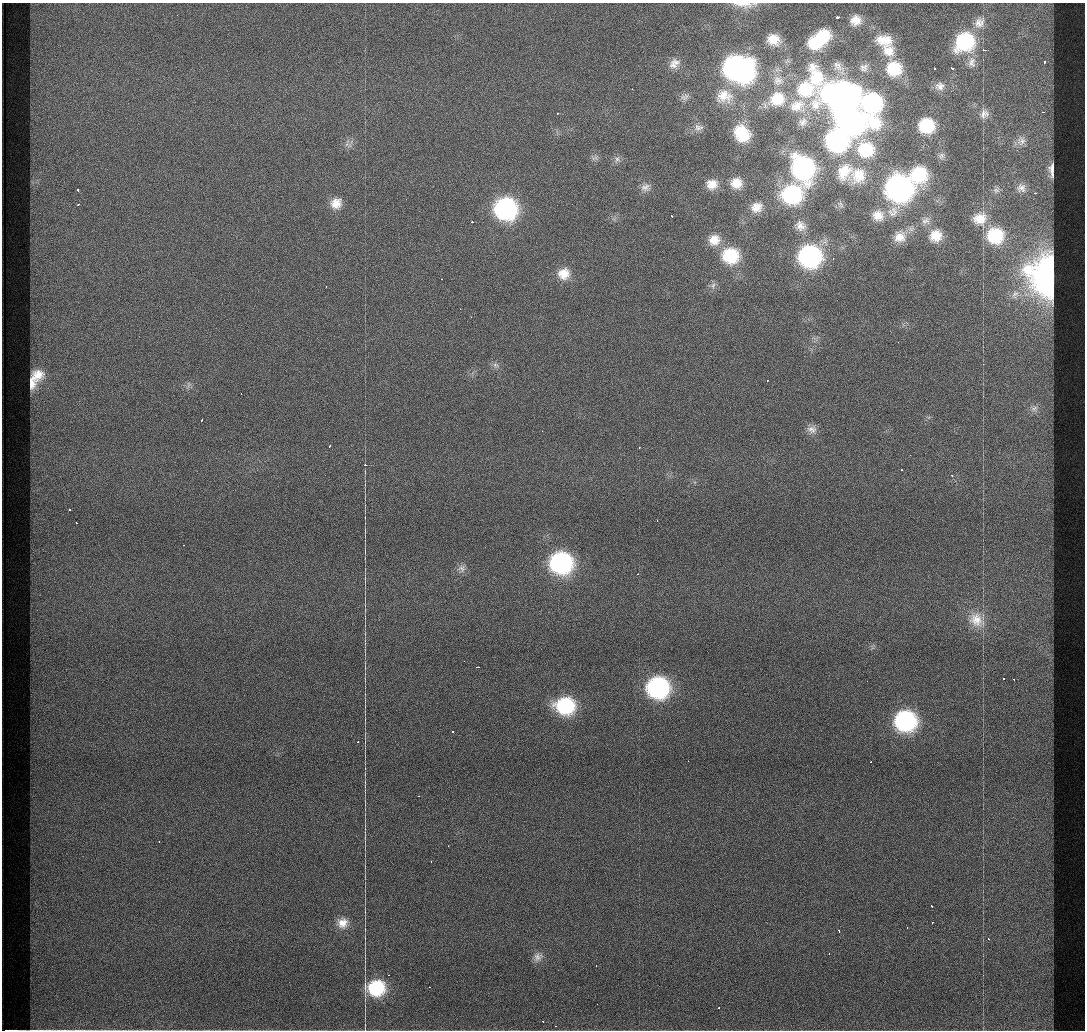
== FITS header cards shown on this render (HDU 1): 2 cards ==
NAXIS1  =                 1083 / length of data axis 1
NAXIS2  =                 1028 / length of data axis 2

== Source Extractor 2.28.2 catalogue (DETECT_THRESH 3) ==
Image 1083 x 1028 px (HDU 1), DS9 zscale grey, 1 PNG px = 1 image px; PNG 1087 x 1032 px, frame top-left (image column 1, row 1028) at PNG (2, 3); no overlay
Background 409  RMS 2.5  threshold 7.4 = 3 sigma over >= 5 px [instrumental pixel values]
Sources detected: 149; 1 with non-positive FLUX_AUTO (blend fragments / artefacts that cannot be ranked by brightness) is not listed; the other 148 listed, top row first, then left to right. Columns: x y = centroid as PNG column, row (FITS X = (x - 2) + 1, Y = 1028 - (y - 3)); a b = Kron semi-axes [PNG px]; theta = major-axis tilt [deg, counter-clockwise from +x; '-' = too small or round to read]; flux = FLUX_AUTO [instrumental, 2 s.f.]
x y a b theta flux
743 4 28 7 -5 1800
837 17 3 3 - 24000
856 20 14 13 - 2300
979 22 18 15 62 2500
823 36 14 13 - 5700
773 39 11 9 -15 2600
884 40 23 15 -5 4000
965 42 19 17 40 16000
815 43 13 12 - 5400
983 50 2 2 - 65000
888 51 17 16 - 3300
676 62 14 8 -34 1000
972 62 17 11 84 1600
1044 62 4 3 - 7000
673 65 13 10 -30 1200
838 66 17 12 -46 1500
864 68 12 11 - 1100
934 68 3 3 - 2800
952 68 4 3 - 4400
737 69 23 17 -21 65000
894 69 17 17 - 7700
816 77 33 18 -67 7400
778 81 15 13 -31 1900
940 86 14 13 - 1800
632 89 2 2 - 1500
805 89 41 24 -50 13000
831 93 23 16 39 26000
724 96 23 18 2 3800
685 97 12 8 21 590
777 99 19 17 23 5600
844 100 35 17 43 35000
872 103 29 23 -79 27000
797 106 23 18 11 4400
1043 112 3 2 - 2800
557 113 3 3 - 15000
984 114 15 13 64 1700
804 121 3 3 - 12000
850 122 26 18 -27 57000
926 126 16 15 - 8800
698 127 13 8 -9 810
742 133 18 14 -54 6200
836 141 19 17 -33 32000
1021 141 20 18 -64 3800
347 144 20 7 58 1000
866 149 19 18 - 9700
941 156 10 9 - 750
595 157 13 9 1 960
617 159 12 9 -76 1000
803 168 22 17 -67 34000
1051 170 31 12 89 3600
844 172 27 20 61 5900
858 175 26 22 49 6300
919 175 18 17 - 10000
736 183 12 11 - 2400
712 184 12 11 - 2100
645 187 14 12 11 1400
899 188 18 17 - 74000
1021 188 18 17 - 3300
78 190 3 3 - 13000
996 190 12 9 72 970
1035 193 3 2 - 8600
792 194 18 16 15 19000
336 203 14 12 32 2300
78 204 4 3 - 4200
840 204 11 7 -56 610
756 207 13 11 26 1900
505 209 17 16 - 36000
893 212 17 14 45 2400
878 215 16 15 - 2600
672 216 4 3 - 3200
980 219 19 17 18 4000
926 221 13 10 36 1300
472 222 3 2 - 19000
800 226 14 12 -34 1500
936 236 16 15 - 3400
995 236 19 19 - 11000
900 237 17 15 36 2700
714 240 14 13 - 2400
728 243 3 2 - 310
730 256 16 14 -7 8600
810 256 16 16 - 36000
833 258 3 2 - 1800
564 274 15 14 - 2900
1049 277 26 20 -90 170000
441 279 3 2 - 3500
713 285 10 6 64 610
326 286 3 2 - 1000
460 309 2 2 - 2200
471 317 2 2 - 950
898 342 2 2 - 200
495 365 9 6 -16 550
38 375 17 16 - 3600
767 381 3 2 - 1400
31 383 13 7 -79 1400
188 385 13 6 65 790
241 393 3 2 - 1600
1034 408 17 16 - 3100
201 420 4 3 - 8100
812 429 13 10 -9 1000
542 431 2 2 - 1400
330 446 3 3 - 2000
639 448 3 2 - 29000
910 455 2 2 - 240
365 465 3 2 - 67000
901 469 3 3 - 2400
952 475 3 3 - 1200
70 510 3 3 - 4800
657 521 2 2 - 640
76 522 3 2 - 1600
184 545 2 2 - 2300
561 563 17 16 - 33000
462 568 11 10 - 900
638 574 2 2 - 1600
977 620 29 24 -38 6600
872 647 9 4 85 340
1048 654 8 5 0 570
478 667 4 2 - 3900
1004 678 4 3 - 230
1014 679 3 3 - 1700
658 688 16 15 - 31000
565 706 17 15 -4 14000
905 721 17 16 - 29000
453 731 3 3 - 2400
358 742 3 3 - 1700
871 762 3 2 - 1600
419 796 3 2 - 3800
159 841 3 2 - 1900
448 846 2 2 - 1400
431 861 3 2 - 2300
931 906 4 3 - 4600
933 922 3 3 - 2400
342 923 12 11 - 1700
907 928 3 2 - 1300
839 931 4 3 - 2600
988 939 3 3 - 2800
829 954 2 2 - 3600
538 957 14 11 52 1200
596 966 3 2 - 870
388 975 3 2 - 1700
429 987 3 2 - 4900
376 988 20 17 6 12000
597 1004 2 2 - 970
718 1008 3 3 - 1800
543 1021 3 3 - 2100
555 1026 3 2 - 1200
365 1027 12 2 90 250
35 1030 19 2 0 690
62 1030 36 2 0 1200
At the frame edge (FLAGS 8, measured only in part): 4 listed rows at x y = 743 4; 365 1027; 35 1030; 62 1030
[1 non-positive-flux detection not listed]